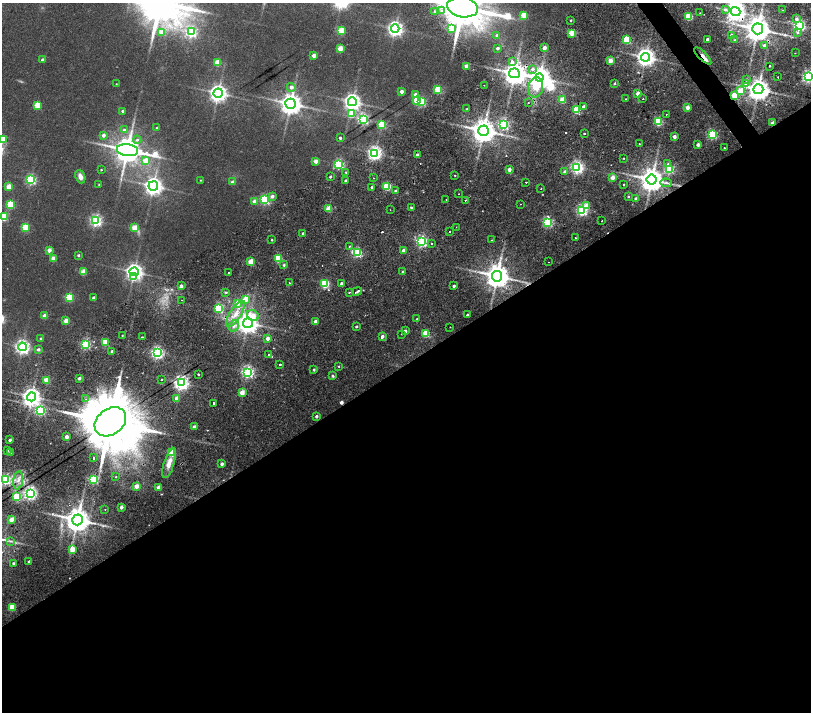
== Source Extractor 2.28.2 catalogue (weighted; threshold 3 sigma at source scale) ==
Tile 15 of 4 x 4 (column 3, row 4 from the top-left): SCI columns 3237-4854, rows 335-1754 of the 6477 x 6411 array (HDU 1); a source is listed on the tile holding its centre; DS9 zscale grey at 2 x 2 block average (1 PNG px = mean of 2 x 2 image px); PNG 813 x 714 px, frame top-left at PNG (2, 3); each listed source drawn as its Kron ellipse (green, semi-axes under 4 px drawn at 4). Shown black and unused: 50% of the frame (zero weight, under 2 of 4 exposures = <1% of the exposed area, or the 3 px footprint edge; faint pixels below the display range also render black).
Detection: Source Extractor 2.28.2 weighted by HDU 2 'WHT'; one run over the whole footprint, this tile lists its part. Background 0.0265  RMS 0.0051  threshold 0.023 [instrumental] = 3 sigma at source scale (4.5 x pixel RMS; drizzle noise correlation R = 1.50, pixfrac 1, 0.0396/0.0396 arcsec/px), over >= 5 px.
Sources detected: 272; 1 too faint to see at this stretch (2 x 2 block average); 3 inside a brighter object's white glare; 7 cosmic-ray / hot-pixel residue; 1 long thin detection or spike segment (spike, bleed or trail) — neither listed nor drawn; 4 inside a brighter listed object's ellipse — not listed separately; the other 256 listed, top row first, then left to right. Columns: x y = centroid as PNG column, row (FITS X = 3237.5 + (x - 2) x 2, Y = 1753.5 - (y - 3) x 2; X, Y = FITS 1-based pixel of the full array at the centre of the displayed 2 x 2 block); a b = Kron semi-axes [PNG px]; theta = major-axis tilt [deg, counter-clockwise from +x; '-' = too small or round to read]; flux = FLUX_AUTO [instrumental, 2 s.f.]
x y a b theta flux
463 7 15 10 -10 5700
725 10 3 3 - 3.4
783 10 2 2 - 0.82
435 11 3 3 - 1.6
442 11 2 2 - 3.8
735 12 5 4 - 660
700 13 2 2 - 0.74
524 15 3 3 - 30
689 16 3 3 - 59
797 19 4 4 - 3.9
571 20 2 2 - 1.1
799 25 3 3 - 230
451 28 3 3 - 27
395 29 4 4 - 420
758 29 5 5 - 1600
341 31 3 3 - 40
161 32 3 3 - 19
191 32 4 4 - 160
797 32 4 3 - 2.1
572 33 3 3 - 30
497 35 3 3 - 2.9
732 35 3 3 - 4.4
707 39 2 2 - 5.1
627 40 3 3 - 60
735 40 3 2 - 1.2
765 45 3 3 - 5.2
498 48 2 2 - 3.8
544 48 2 2 - 9.4
340 49 3 3 - 22
795 53 2 2 - 0.56
314 56 2 2 - 10
703 56 11 4 -45 12
645 57 4 4 - 670
43 60 2 2 - 5.1
610 61 3 2 - 14
512 62 3 2 - 9.4
217 63 3 3 - 30
466 66 2 2 - 14
769 66 2 2 - 3.3
532 69 4 3 - 2.9
514 73 5 5 - 1300
809 76 3 3 - 260
778 77 2 2 - 1.6
539 78 4 4 - 870
746 80 3 2 - 1.8
614 83 2 2 - 1.9
116 84 2 2 - 0.54
745 84 3 2 - 2.8
484 85 2 2 - 0.45
291 87 4 3 - 6.6
536 88 10 7 75 31
758 89 5 5 - 1200
438 90 3 3 - 42
401 91 2 2 - 7.5
740 91 3 3 - 27
218 93 4 4 - 610
415 94 3 3 - 3.9
638 94 2 2 - 16
735 96 3 3 - 46
626 99 2 2 - 0.89
643 99 2 2 - 2.6
562 100 3 3 - 27
417 101 3 3 - 38
352 102 4 4 - 540
421 102 3 3 - 85
528 102 2 2 - 0.8
291 104 5 5 - 1100
37 105 3 3 - 35
584 107 3 2 - 6.3
687 107 2 2 - 13
467 109 3 2 - 0.7
577 110 3 3 - 41
123 111 2 2 - 2.7
351 114 4 3 - 27
666 114 2 2 - 0.69
363 119 3 3 - 170
658 121 3 3 - 85
773 123 2 2 - 12
382 124 3 3 - 55
503 124 3 3 - 150
157 128 2 2 - 0.97
124 130 4 3 - 2.5
483 131 5 5 - 1400
584 134 2 2 - 2.4
103 135 3 3 - 5.9
712 135 3 3 - 120
674 137 2 2 - 6.9
340 138 2 2 - 3.1
2 139 3 3 - 45
137 140 4 3 - 2.4
639 144 2 2 - 0.81
698 145 2 2 - 6.1
724 148 2 2 - 0.6
128 150 10 6 -8 2000
375 153 4 3 - 330
417 155 2 2 - 8.2
624 158 2 2 - 0.6
146 161 3 3 - 21
316 161 2 2 - 11
339 164 3 3 - 130
668 164 3 2 - 2.4
577 167 3 3 - 270
669 169 3 3 - 90
101 170 2 2 - 0.92
509 170 2 2 - 8.2
346 172 2 2 - 0.83
565 172 3 2 - 4.1
455 175 2 2 - 0.91
80 177 7 4 -69 6.4
330 177 2 2 - 1.7
613 177 2 2 - 8.4
373 178 2 2 - 0.47
31 180 3 3 - 140
201 180 2 2 - 0.76
652 180 5 5 - 1500
346 181 2 2 - 3.4
233 182 3 2 - 6.3
526 182 2 2 - 3.8
666 183 6 3 -4 2.9
99 184 3 2 - 0.61
623 185 2 2 - 5.6
153 186 5 4 - 590
8 187 3 3 - 20
372 187 2 2 - 3.6
387 187 3 3 - 54
541 189 2 2 - 0.44
396 191 2 2 - 3.6
458 194 2 2 - 1.2
272 196 3 3 - 5
628 197 2 2 - 1.4
265 199 3 3 - 130
636 199 2 2 - 4
446 200 2 2 - 0.49
465 200 2 2 - 3.5
254 201 3 3 - 9.2
11 204 3 3 - 53
521 204 2 2 - 1.6
586 206 3 3 - 17
411 207 3 2 - 1.5
329 209 3 3 - 27
390 210 2 2 - 0.49
582 210 3 3 - 190
4 216 3 3 - 69
96 220 4 4 - 220
602 221 2 2 - 1.6
548 222 4 3 - 140
456 227 2 2 - 0.48
25 228 3 3 - 44
135 228 3 3 - 28
450 231 2 2 - 1.5
303 233 2 2 - 2.3
575 238 2 2 - 1.5
272 240 2 2 - 1.3
492 240 2 2 - 0.5
422 241 3 3 - 200
432 243 2 2 - 3.2
350 246 2 2 - 1.2
49 250 3 2 - 11
403 251 2 2 - 11
358 253 3 3 - 65
78 255 2 2 - 2
53 259 3 2 - 14
278 259 3 3 - 53
251 262 3 3 - 31
548 262 2 2 - 0.34
284 265 4 3 - 1.8
83 272 3 3 - 24
134 272 4 4 - 570
403 272 2 2 - 1.7
229 273 2 2 - 1.7
497 276 5 5 - 1600
134 277 4 3 - 22
289 283 2 2 - 1.7
325 284 3 3 - 96
342 284 2 2 - 4.4
181 286 3 2 - 5.6
454 286 2 2 - 3
357 291 5 2 - 12
226 292 3 2 - 1.6
349 292 2 2 - 2.6
70 297 3 3 - 64
94 298 2 2 - 4
246 299 3 3 - 24
181 300 2 2 - 0.51
237 303 3 3 - 9.4
218 308 3 3 - 70
236 314 15 5 57 15
253 315 6 5 - 18
467 315 2 2 - 1.8
44 316 3 2 - 13
417 319 2 2 - 1.3
66 321 3 2 - 15
315 322 2 2 - 7
248 323 5 4 - 840
234 326 6 4 58 4.7
356 327 2 2 - 2.1
450 327 2 2 - 0.62
405 331 3 2 - 4.2
402 334 2 2 - 0.71
426 334 3 3 - 37
122 335 2 2 - 0.66
142 337 2 2 - 3.1
382 337 3 2 - 5.5
268 338 3 3 - 5.7
41 339 3 2 - 2.5
105 342 3 3 - 50
86 344 3 3 - 140
22 347 4 4 - 350
38 350 3 3 - 3.2
112 351 2 2 - 3.2
157 352 4 3 - 250
269 355 2 2 - 9.6
280 364 2 2 - 15
339 366 3 2 - 1
314 370 2 2 - 2.5
248 372 4 3 - 240
198 374 2 2 - 1.5
333 376 4 3 - 1.7
79 378 2 2 - 4.5
162 379 2 2 - 1.8
47 380 3 3 - 28
181 383 4 4 - 400
242 393 3 2 - 18
32 397 4 4 - 680
176 398 3 2 - 8
86 399 2 2 - 0.73
214 403 2 2 - 65
40 410 3 3 - 140
316 416 2 2 - 3.4
110 422 17 13 36 14000
194 427 2 2 - 5.4
67 437 2 2 - 8.7
10 440 2 2 - 3.3
8 450 2 2 - 1.9
10 453 2 2 - 2
171 453 3 3 - 34
93 458 2 2 - 2.1
169 463 16 5 72 12
222 464 2 2 - 5.1
116 477 2 2 - 0.61
6 479 3 3 - 140
94 479 3 3 - 110
18 480 9 5 82 7.1
136 486 3 2 - 11
159 488 3 2 - 12
30 493 4 3 - 290
17 497 3 3 - 73
121 507 2 2 - 5.6
105 509 2 2 - 0.86
11 520 3 2 - 15
77 520 5 5 - 1700
11 541 4 2 - 1.4
72 550 3 3 - 16
29 562 2 2 - 3.7
13 563 3 2 - 2.2
12 607 3 3 - 40
Overlapping masked pixels (flux is a lower limit): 8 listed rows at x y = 735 12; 758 29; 703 56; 514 73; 735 96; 773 123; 497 276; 110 422
Isophote crosses this tile's border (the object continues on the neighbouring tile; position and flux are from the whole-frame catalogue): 4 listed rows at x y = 463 7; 809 76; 2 139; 4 216
Diffuse or blended objects may show on this block-average render without a row.